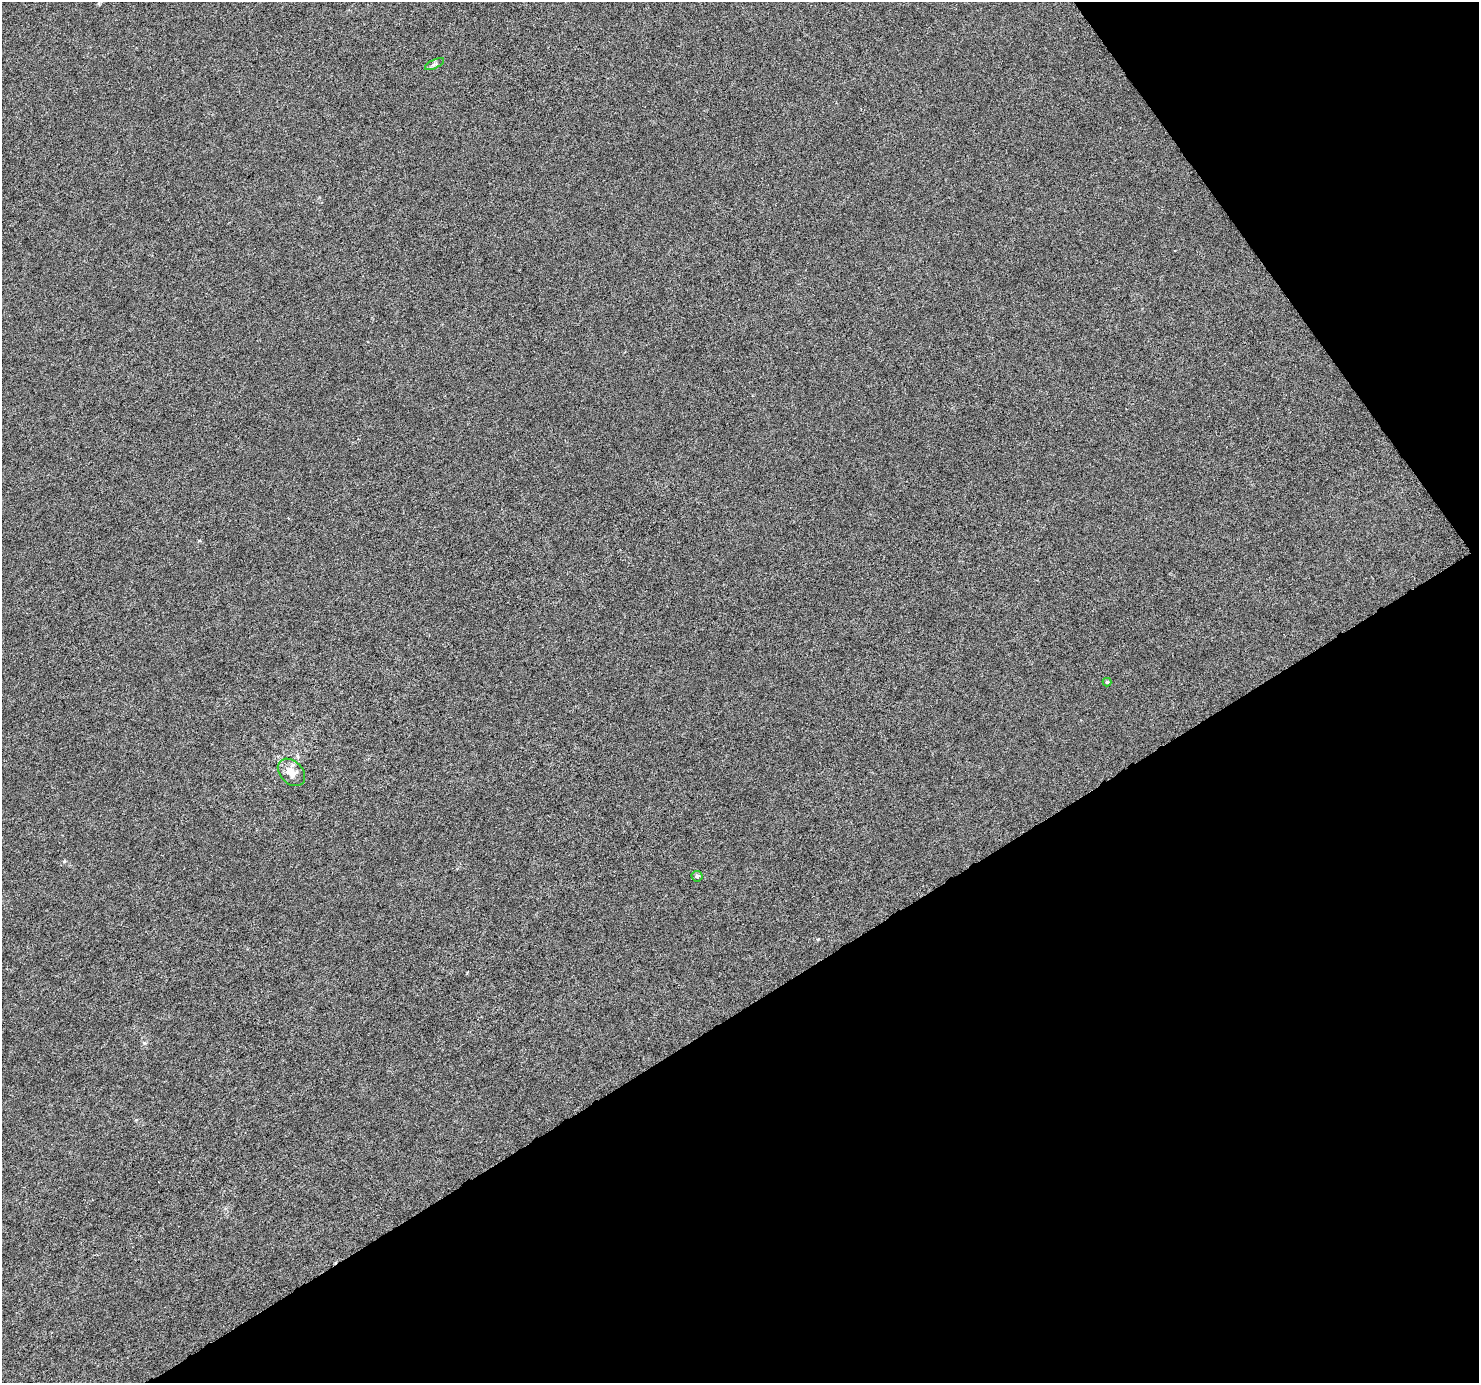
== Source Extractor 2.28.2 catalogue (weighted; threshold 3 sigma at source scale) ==
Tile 12 of 4 x 4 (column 4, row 3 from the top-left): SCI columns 4432-5908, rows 1503-2883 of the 5911 x 5828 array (HDU 1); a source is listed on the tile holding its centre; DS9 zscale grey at full resolution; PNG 1481 x 1385 px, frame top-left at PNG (2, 2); each listed source drawn as its Kron ellipse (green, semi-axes under 4 px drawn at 4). Shown black and unused: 33% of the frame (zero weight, under 4 of 8 exposures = <1% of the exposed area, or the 3 px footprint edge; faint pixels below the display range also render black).
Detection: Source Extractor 2.28.2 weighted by HDU 2 'WHT'; one run over the whole footprint, this tile lists its part. Background -2.55e-04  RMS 0.0013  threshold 0.00521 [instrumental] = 3 sigma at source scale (4.09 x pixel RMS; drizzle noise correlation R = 1.36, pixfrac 0.8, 0.0396/0.0396 arcsec/px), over >= 5 px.
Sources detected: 4; all 4 listed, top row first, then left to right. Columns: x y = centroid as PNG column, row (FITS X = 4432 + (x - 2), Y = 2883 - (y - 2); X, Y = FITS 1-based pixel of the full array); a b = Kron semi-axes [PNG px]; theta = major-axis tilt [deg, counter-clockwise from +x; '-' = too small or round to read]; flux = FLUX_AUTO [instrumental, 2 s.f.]
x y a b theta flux
434 64 10 4 26 0.29
1107 682 4 3 - 0.22
291 772 16 11 -46 1.5
697 876 5 5 - 0.31